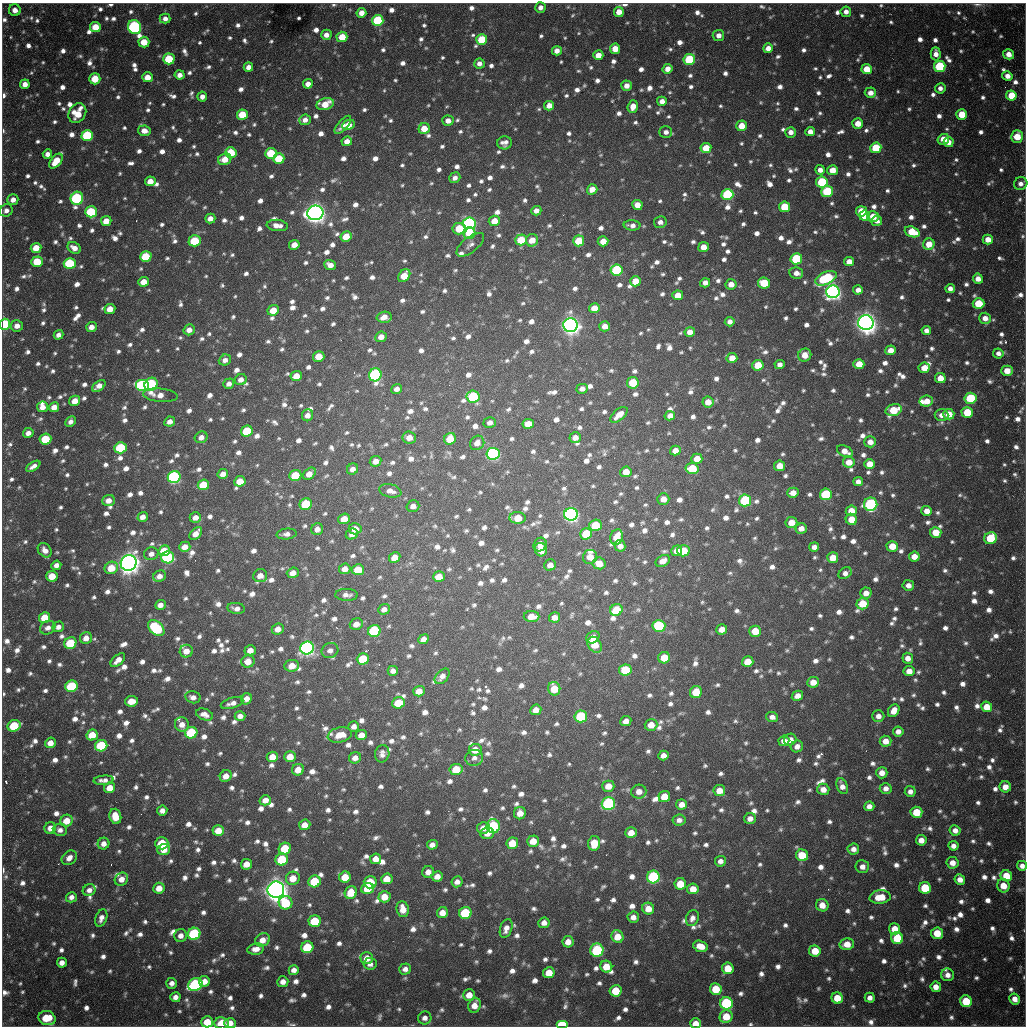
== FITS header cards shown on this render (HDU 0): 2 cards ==
NAXIS1  =                 1024 / length of data axis 1
NAXIS2  =                 1024 / length of data axis 2

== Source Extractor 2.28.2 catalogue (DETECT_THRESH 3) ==
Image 1024 x 1024 px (HDU 0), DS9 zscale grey, 1 PNG px = 1 image px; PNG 1028 x 1028 px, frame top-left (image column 1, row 1024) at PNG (2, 3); each listed source drawn as its Kron ellipse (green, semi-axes under 4 px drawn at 4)
Background 714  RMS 22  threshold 66.2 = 3 sigma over >= 5 px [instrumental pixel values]
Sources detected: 1776; of the 1776, the 500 brightest by FLUX_AUTO listed and drawn (1276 fainter detections omitted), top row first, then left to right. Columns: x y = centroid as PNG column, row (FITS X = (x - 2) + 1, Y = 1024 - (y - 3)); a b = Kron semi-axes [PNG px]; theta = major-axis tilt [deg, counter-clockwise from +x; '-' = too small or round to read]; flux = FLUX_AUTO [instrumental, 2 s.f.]
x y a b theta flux
540 7 5 5 - 9.4e+03
15 10 6 6 - 1.3e+04
619 12 5 5 - 1.6e+04
846 12 5 5 - 9.3e+03
361 13 5 4 - 1.5e+04
165 19 5 5 - 8.7e+03
378 21 5 5 - 1.3e+05
95 27 5 5 - 3.3e+04
134 27 7 6 - 3.4e+05
326 35 5 5 - 1.1e+04
718 35 5 5 - 1.1e+04
342 37 5 5 - 3.2e+04
482 40 5 5 - 6.1e+04
144 42 5 5 - 3.1e+04
768 48 5 5 - 1.2e+04
615 49 5 5 - 2.4e+04
557 51 5 4 - 1.1e+04
936 54 6 5 - 1.2e+04
1009 54 5 5 - 1.4e+04
598 55 5 5 - 2.0e+04
169 59 5 5 - 7.1e+04
689 60 6 5 - 1.0e+05
479 63 5 5 - 8.5e+03
248 67 5 5 - 1.0e+04
940 67 5 5 - 1.3e+05
667 69 5 5 - 1.3e+04
867 69 5 5 - 3.2e+04
180 75 5 4 - 9.6e+03
1007 76 5 4 - 1.1e+04
147 77 5 5 - 1.9e+04
95 79 5 5 - 3.8e+04
25 84 5 4 - 1.2e+04
308 84 5 4 - 1.2e+04
627 86 5 5 - 1.3e+04
940 88 5 5 - 8.6e+03
870 93 5 5 - 1.2e+04
1011 95 5 5 - 3.9e+04
202 96 5 5 - 9.2e+03
662 101 5 4 - 1.1e+04
325 104 9 5 17 2.8e+04
549 106 5 5 - 1.6e+04
633 106 6 5 - 1.6e+04
77 113 10 8 58 3.6e+04
962 114 5 5 - 4.0e+04
242 115 5 5 - 4.4e+04
305 120 6 5 - 8.5e+03
448 121 6 5 - 1.1e+04
858 123 5 5 - 1.9e+04
343 125 11 5 49 9.8e+03
348 125 6 5 - 2.1e+04
741 126 5 5 - 2.6e+04
424 129 5 5 - 2.4e+04
144 131 6 5 - 1.4e+04
666 132 6 6 - 8.1e+03
791 132 5 5 - 9.9e+03
810 132 5 4 - 1.2e+04
87 136 6 5 - 1.3e+05
1017 137 6 6 - 3.3e+04
943 139 6 5 - 2.0e+04
347 141 5 5 - 1.3e+04
949 142 5 5 - 1.3e+04
504 143 7 6 - 9.1e+03
706 148 5 5 - 3.6e+04
876 148 5 5 - 6.4e+04
231 152 6 5 - 5.7e+04
271 153 6 5 - 6.1e+04
47 154 5 4 - 8.7e+03
225 159 7 5 25 2.4e+04
279 159 5 5 - 5.3e+04
56 161 8 5 52 3.1e+04
820 170 5 5 - 9.5e+03
832 170 5 5 - 1.8e+04
455 178 6 5 - 8.1e+03
150 181 5 5 - 1.7e+04
822 182 6 5 - 9.2e+04
1021 184 7 6 - 9.2e+03
592 189 5 5 - 1.9e+04
827 191 6 5 - 1.1e+05
727 194 6 5 - 1.6e+05
77 198 7 6 - 2.1e+05
13 200 5 5 - 1.1e+04
637 205 5 5 - 1.6e+04
784 207 5 5 - 4.8e+04
6 210 7 6 - 8.2e+03
536 211 5 4 - 9.8e+03
861 211 5 5 - 2.8e+04
91 212 6 5 - 1.0e+05
315 213 8 7 - 1.4e+06
865 216 5 5 - 3.0e+04
873 216 6 5 - 2.3e+04
210 218 5 4 - 1.2e+04
106 221 5 5 - 2.3e+04
494 221 5 5 - 2.1e+04
877 221 5 5 - 9.1e+03
660 222 6 6 - 8.6e+03
469 223 6 6 - 3.9e+05
277 225 10 5 -6 1.3e+04
632 225 8 5 -3 8.6e+03
459 229 7 5 -7 5.4e+04
912 232 8 5 -20 4.3e+04
469 233 6 5 - 5.3e+04
346 237 5 5 - 2.7e+04
521 240 6 5 - 4.6e+04
532 240 6 6 - 2.2e+04
988 240 5 5 - 1.7e+04
195 241 6 5 - 6.0e+04
579 241 5 5 - 4.6e+04
603 241 5 5 - 2.1e+04
929 244 6 5 - 2.4e+04
294 245 5 5 - 1.4e+04
470 245 16 7 38 8.9e+03
703 247 5 5 - 1.7e+04
36 248 5 5 - 2.6e+04
74 248 7 5 -29 1.2e+04
146 257 6 5 - 6.8e+04
796 259 6 5 - 1.0e+05
37 262 5 5 - 5.2e+04
849 262 5 4 - 1.5e+04
70 264 6 5 - 1.2e+05
330 265 6 5 - 1.1e+04
617 270 6 5 - 1.4e+05
796 273 7 5 -11 1.1e+04
404 276 7 5 51 3.2e+04
826 278 11 6 24 1.5e+05
978 279 5 5 - 1.3e+04
635 281 5 5 - 2.5e+04
144 282 5 5 - 2.0e+04
705 283 5 4 - 9.2e+03
764 283 6 5 - 4.9e+04
731 284 5 5 - 1.5e+04
950 289 5 4 - 9.3e+03
858 290 5 4 - 1.0e+04
833 292 6 6 - 8.4e+05
678 295 5 5 - 2.3e+04
978 303 6 5 - 4.9e+04
594 308 5 5 - 1.9e+04
110 309 5 5 - 1.9e+04
273 310 6 5 - 2.7e+04
384 317 7 5 2 1.5e+04
985 318 6 5 - 1.4e+04
730 322 5 4 - 8.4e+03
866 323 8 7 - 1.5e+06
5 324 5 5 - 1.4e+05
570 325 7 7 - 1.1e+06
17 326 6 5 - 1.1e+04
605 326 5 5 - 1.2e+04
91 327 5 5 - 1.2e+04
189 330 6 5 - 1.2e+04
926 330 5 4 - 8.4e+03
690 332 5 5 - 1.4e+04
59 335 5 4 - 8.2e+03
381 337 6 5 - 1.4e+04
891 350 5 5 - 1.7e+04
998 353 5 5 - 8.7e+03
805 355 7 6 - 1.9e+04
319 356 6 5 - 2.5e+04
732 358 5 5 - 1.9e+04
225 360 6 5 - 8.9e+03
780 364 5 4 - 8.4e+03
859 364 5 5 - 3.1e+04
758 365 5 5 - 4.1e+04
924 368 5 5 - 2.2e+04
1007 371 5 5 - 2.1e+04
375 375 6 6 - 3.0e+05
296 376 6 5 - 1.9e+04
940 378 5 5 - 1.9e+04
241 380 6 5 - 1.0e+04
633 383 6 6 - 5.6e+04
151 384 7 6 - 2.2e+05
229 384 5 5 - 8.5e+03
142 385 7 6 - 2.0e+05
99 386 8 4 36 1.3e+04
397 389 5 5 - 8.3e+03
582 389 5 5 - 9.3e+03
160 395 17 6 -5 1.6e+04
473 397 6 6 - 1.2e+05
971 398 6 5 - 9.9e+04
75 401 5 5 - 1.5e+04
926 401 6 5 - 1.9e+04
708 402 5 5 - 1.8e+04
43 407 5 5 - 1.1e+04
54 407 5 5 - 1.6e+04
894 410 8 5 16 4.9e+04
967 412 6 5 - 4.6e+04
949 414 5 5 - 2.3e+04
307 415 6 5 - 9.9e+03
619 415 10 5 41 1.8e+04
941 415 7 6 - 1.0e+04
670 416 5 5 - 1.1e+04
71 422 5 4 - 8.1e+03
170 422 5 4 - 9.2e+03
490 423 6 5 - 8.7e+03
528 424 6 5 - 2.5e+04
247 431 6 5 - 7.3e+04
28 433 5 5 - 9.8e+03
201 437 6 5 - 1.1e+04
575 437 6 5 - 1.1e+04
409 438 7 6 - 1.5e+04
45 439 6 5 - 6.2e+04
450 439 6 5 - 3.5e+04
870 442 6 5 - 1.2e+04
477 443 8 6 46 1.3e+04
120 448 6 5 - 1.0e+05
675 451 5 5 - 1.6e+04
845 451 8 5 -26 1.5e+04
493 454 6 6 - 3.4e+05
697 459 5 5 - 2.2e+04
376 461 6 5 - 1.2e+04
849 462 6 5 - 2.0e+04
870 464 5 5 - 2.4e+04
33 466 8 4 31 8.5e+03
779 466 5 5 - 2.2e+04
692 468 6 5 - 5.2e+04
353 469 6 5 - 8.9e+03
626 472 5 5 - 2.3e+04
223 474 5 5 - 1.1e+04
309 474 7 5 40 1.6e+04
295 475 6 5 - 5.7e+04
174 477 6 6 - 3.3e+05
240 481 6 5 - 3.0e+04
858 482 5 4 - 8.6e+03
203 485 6 5 - 5.0e+04
390 491 11 6 -13 1.2e+04
793 493 6 5 - 1.4e+04
826 494 6 5 - 1.1e+05
663 499 6 5 - 1.5e+04
745 500 6 6 - 1.4e+05
109 501 6 5 - 1.3e+04
306 504 6 5 - 9.6e+04
871 504 6 6 - 2.5e+05
413 506 6 5 - 9.5e+03
851 511 5 5 - 2.1e+04
927 511 5 5 - 1.5e+04
571 514 7 6 - 5.8e+05
143 517 5 4 - 1.1e+04
195 518 6 5 - 1.1e+04
518 518 8 6 -5 3.2e+04
344 519 6 5 - 1.8e+04
851 519 6 5 - 2.6e+04
791 522 6 5 - 1.9e+04
595 525 6 5 - 5.3e+04
801 528 5 5 - 1.2e+04
317 529 6 5 - 9.9e+03
355 529 6 5 - 1.8e+04
936 532 5 5 - 3.2e+04
196 533 8 5 47 1.5e+04
287 534 10 5 5 8.7e+03
352 534 6 5 - 9.9e+03
586 534 6 5 - 6.9e+04
617 537 8 6 70 2.7e+04
991 538 6 6 - 6.8e+04
540 545 7 6 - 1.1e+04
620 546 6 5 - 1.0e+04
892 546 5 5 - 2.6e+04
185 547 5 5 - 1.6e+04
814 547 5 4 - 9.1e+03
45 550 8 6 -48 1.0e+04
541 550 7 6 - 1.8e+04
164 551 6 5 - 3.9e+04
677 551 5 5 - 1.5e+04
683 551 6 5 - 4.4e+04
151 554 7 6 - 8.7e+03
168 557 6 6 - 2.4e+05
395 557 6 5 - 2.0e+04
590 557 7 7 - 1.9e+04
914 557 5 5 - 1.7e+04
833 558 5 5 - 2.2e+04
663 561 8 5 30 1.3e+04
129 563 8 7 - 1.6e+06
599 563 6 6 - 2.2e+04
56 565 5 4 - 8.6e+03
550 565 6 5 - 1.2e+04
111 568 7 6 - 3.1e+04
345 569 6 5 - 1.4e+04
358 570 6 5 - 3.8e+04
293 573 6 5 - 1.3e+04
845 573 7 5 33 8.2e+03
52 576 5 5 - 2.9e+04
160 576 6 5 - 9.0e+03
260 576 7 6 - 1.3e+04
439 577 6 5 - 2.2e+04
908 585 6 5 - 9.3e+03
866 593 6 5 - 1.3e+04
346 595 11 6 -2 8.5e+03
862 604 6 5 - 3.9e+04
160 605 5 4 - 1.0e+04
236 608 9 5 -8 8.9e+03
384 609 6 5 - 9.0e+03
616 610 6 5 - 6.0e+04
532 616 8 5 1 2.2e+04
45 617 6 5 - 2.9e+04
555 617 5 5 - 1.3e+04
356 624 7 5 19 1.3e+04
659 626 6 6 - 1.3e+05
58 627 6 5 - 8.3e+03
48 628 8 6 28 8.4e+03
156 628 9 6 -42 1.3e+05
278 629 6 5 - 1.4e+04
722 629 5 5 - 1.5e+04
374 631 6 6 - 1.4e+05
755 631 6 5 - 3.3e+04
593 637 7 5 39 1.3e+04
86 638 6 6 - 1.4e+04
423 639 5 4 - 1.0e+04
70 643 6 5 - 6.7e+04
595 645 8 6 -57 3.3e+04
307 648 7 6 - 6.1e+05
250 650 5 5 - 1.2e+04
330 650 8 7 - 8.7e+03
186 651 6 6 - 1.5e+04
664 658 6 5 - 3.0e+04
908 658 5 5 - 1.1e+04
363 659 6 5 - 6.7e+04
118 660 9 5 43 1.2e+04
248 661 6 6 - 1.8e+04
748 662 6 5 - 3.3e+04
292 666 7 5 8 2.1e+04
625 670 6 6 - 7.5e+04
393 671 5 5 - 8.5e+03
909 671 5 5 - 1.6e+04
442 676 9 6 48 9.7e+03
813 682 6 5 - 1.9e+04
71 686 6 5 - 1.2e+05
554 689 7 6 - 3.2e+04
419 691 6 5 - 1.8e+04
696 692 6 6 - 4.2e+04
797 696 6 5 - 1.1e+04
193 697 8 6 -13 8.7e+03
246 699 6 5 - 1.2e+04
131 701 6 5 - 2.2e+04
232 703 11 5 16 9.4e+03
398 703 6 5 - 4.2e+04
987 707 5 5 - 2.8e+04
536 710 6 5 - 1.5e+04
894 711 7 5 57 1.7e+04
205 714 9 5 -20 1.1e+04
240 716 5 5 - 8.6e+03
581 716 6 6 - 9.9e+04
878 716 6 5 - 1.0e+04
772 717 6 5 - 8.7e+03
626 721 5 5 - 1.2e+04
182 724 7 7 - 1.2e+04
651 725 6 6 - 1.8e+04
14 726 7 5 25 7.1e+04
354 726 5 5 - 8.2e+03
898 731 5 5 - 9.0e+03
191 733 6 6 - 1.1e+05
92 735 6 5 - 3.1e+04
340 735 12 7 13 2.3e+04
361 735 6 5 - 1.7e+04
790 740 6 6 - 1.3e+04
784 741 5 5 - 1.3e+04
886 741 6 5 - 1.6e+04
50 743 5 5 - 1.5e+04
101 746 6 5 - 9.6e+04
797 746 6 5 - 9.6e+03
475 750 6 6 - 2.4e+04
382 754 9 7 78 8.2e+03
663 755 5 5 - 1.1e+04
272 757 5 5 - 2.0e+04
290 757 6 5 - 2.1e+04
355 758 6 5 - 1.1e+04
474 758 9 8 - 8.6e+03
456 769 6 5 - 4.2e+04
298 770 6 5 - 1.8e+04
882 773 5 5 - 1.4e+04
226 776 6 5 - 1.5e+04
104 780 10 4 5 8.7e+03
608 786 6 5 - 2.0e+04
842 786 8 5 -67 1.0e+04
1005 787 5 5 - 1.6e+04
110 788 5 5 - 2.2e+04
886 788 6 5 - 8.9e+03
823 789 6 5 - 1.3e+04
719 790 6 5 - 2.0e+04
639 791 7 7 - 1.3e+04
910 791 5 5 - 8.1e+03
664 796 6 5 - 2.8e+04
265 800 6 5 - 1.3e+04
608 804 7 6 - 2.8e+05
682 804 5 5 - 1.3e+04
869 806 5 5 - 1.0e+04
162 810 5 5 - 9.4e+03
916 812 6 5 - 4.2e+04
520 813 6 6 - 1.6e+04
115 816 8 6 -75 2.6e+04
750 819 6 5 - 1.0e+04
679 820 6 5 - 8.2e+03
67 821 6 6 - 2.4e+04
305 825 6 5 - 1.6e+04
493 826 7 6 - 1.7e+05
50 828 6 5 - 1.3e+04
483 828 6 5 - 1.3e+04
60 830 7 6 - 8.1e+03
955 830 5 5 - 9.8e+03
218 831 6 5 - 2.2e+04
487 833 7 5 8 1.2e+04
631 833 6 5 - 2.0e+04
921 840 5 5 - 1.3e+04
533 841 6 5 - 2.2e+04
162 843 6 6 - 5.6e+04
512 843 6 6 - 3.1e+04
594 843 7 6 - 3.1e+04
104 844 6 5 - 1.2e+04
432 845 5 5 - 9.7e+03
953 846 5 5 - 9.3e+03
164 849 6 5 - 1.8e+04
285 849 6 6 - 5.7e+04
853 849 5 5 - 9.4e+03
802 855 6 5 - 4.1e+04
69 858 8 6 42 1.2e+04
376 859 5 5 - 1.3e+04
282 860 6 6 - 8.3e+04
720 861 5 5 - 8.2e+03
952 863 6 6 - 1.5e+04
246 864 6 5 - 1.7e+04
1022 866 5 5 - 8.5e+03
862 867 7 6 - 1.0e+04
428 872 6 6 - 1.2e+04
437 876 5 5 - 1.3e+04
1006 876 6 5 - 3.7e+04
345 877 6 5 - 2.9e+04
653 877 6 6 - 2.0e+05
293 878 7 6 - 2.4e+04
121 879 7 6 - 1.4e+04
387 879 6 5 - 2.3e+04
960 880 5 5 - 1.2e+04
315 881 6 6 - 6.8e+04
370 882 6 6 - 6.8e+04
457 882 5 5 - 9.9e+03
680 884 6 6 - 3.3e+04
1003 886 7 6 - 2.3e+04
159 888 6 5 - 1.8e+04
925 888 6 6 - 6.0e+04
367 889 6 5 - 3.3e+04
693 889 6 5 - 1.9e+04
89 890 6 5 - 9.2e+03
276 890 8 8 - 1.9e+06
351 893 6 6 - 3.7e+04
71 897 5 5 - 8.7e+03
384 897 6 6 - 2.2e+04
880 897 10 6 6 3.3e+04
286 903 7 6 - 7.1e+04
822 905 6 6 - 1.8e+04
648 908 6 5 - 2.0e+04
403 909 8 6 -77 1.8e+04
442 913 5 5 - 1.6e+04
465 913 6 6 - 1.1e+05
633 917 6 5 - 9.5e+03
101 918 9 5 69 9.5e+03
692 918 8 6 68 8.6e+03
315 921 6 5 - 6.4e+04
544 923 5 5 - 1.1e+04
506 928 10 6 71 1.2e+04
895 929 5 5 - 2.1e+04
937 933 6 6 - 3.1e+04
194 934 6 6 - 1.6e+05
181 936 6 6 - 9.5e+03
617 937 6 6 - 2.7e+04
897 938 6 6 - 6.2e+04
263 940 8 6 29 1.6e+04
568 942 6 5 - 1.5e+04
847 944 7 5 12 2.0e+04
700 946 7 5 -17 2.1e+04
307 947 6 6 - 7.8e+04
256 949 8 5 11 1.3e+04
597 950 6 6 - 1.5e+05
815 951 6 5 - 3.0e+04
367 958 6 6 - 1.8e+04
62 963 5 5 - 1.1e+04
370 964 6 6 - 8.3e+03
606 967 6 5 - 2.8e+04
728 968 6 5 - 2.9e+04
405 969 6 5 - 9.1e+03
294 970 5 5 - 9.6e+03
549 973 6 5 - 2.7e+04
948 975 6 6 - 9.5e+03
204 981 5 5 - 1.3e+04
283 982 5 5 - 1.0e+04
172 983 5 5 - 8.8e+03
195 985 7 6 - 2.5e+05
936 987 5 5 - 1.4e+04
716 989 6 6 - 4.7e+04
616 991 6 5 - 4.6e+04
469 995 6 6 - 1.9e+04
175 997 5 5 - 9.5e+03
837 998 6 5 - 3.3e+04
870 998 5 5 - 9.2e+03
1015 999 5 5 - 1.3e+04
966 1001 6 5 - 4.9e+04
726 1003 6 6 - 1.9e+05
474 1005 7 6 - 1.7e+04
726 1016 7 6 - 3.3e+04
47 1018 9 7 -16 4.6e+04
425 1018 6 6 - 9.0e+03
207 1022 6 5 - 3.4e+04
222 1023 7 6 - 3.2e+04
230 1023 6 5 - 1.4e+04
696 1023 5 5 - 2.0e+04
562 1024 6 4 0 5.8e+04
At the frame edge (FLAGS 8, measured only in part): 6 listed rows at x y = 5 324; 1022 866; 207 1022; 222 1023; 696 1023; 562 1024
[1276 fainter detections neither listed nor drawn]

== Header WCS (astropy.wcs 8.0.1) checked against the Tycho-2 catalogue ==
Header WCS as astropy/WCSLIB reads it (CRVAL/CRPIX/CD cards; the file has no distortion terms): RA---TAN/DEC--TAN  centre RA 19:04:13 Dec -20:34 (286.05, -20.56 deg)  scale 1.18 arcsec/px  FOV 20.1' x 20.1'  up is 0 deg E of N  parity flipped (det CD > 0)
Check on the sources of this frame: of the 60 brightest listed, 16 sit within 1.7 arcsec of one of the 21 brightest Tycho-2 stars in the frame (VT <= 11.99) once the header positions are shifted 0.31 arcsec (0.01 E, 0.31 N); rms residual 0.56 arcsec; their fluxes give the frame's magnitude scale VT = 25.16 - 2.5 log10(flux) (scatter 0.25 mag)
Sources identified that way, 16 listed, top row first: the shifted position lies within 1.7 arcsec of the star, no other Tycho-2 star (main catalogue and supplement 1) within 3.4 arcsec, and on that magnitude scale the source's flux lands within +1.5 / -3 mag of the star's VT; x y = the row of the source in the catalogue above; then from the Tycho-2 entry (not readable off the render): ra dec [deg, ICRS J2000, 3 dp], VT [Tycho-2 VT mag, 2 dp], TYC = Tycho-2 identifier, HIP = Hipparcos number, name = IAU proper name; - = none
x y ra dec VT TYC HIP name
134 27 285.922 -20.401 11.84 6290-1553-1 - -
87 136 285.906 -20.437 11.70 6290-1190-1 - -
77 198 285.902 -20.457 11.63 6290-1914-1 - -
469 223 286.039 -20.466 11.64 6291-2563-1 - -
833 292 286.166 -20.490 11.06 6291-1861-1 - -
866 323 286.177 -20.500 9.72 6291-280-1 - -
570 325 286.074 -20.500 10.56 6291-2482-1 - -
375 375 286.006 -20.516 11.38 6291-2555-1 - -
174 477 285.935 -20.549 11.40 6290-1670-1 - -
571 514 286.074 -20.562 10.72 6291-940-1 - -
129 563 285.919 -20.577 9.38 6290-1734-1 - -
307 648 285.981 -20.605 11.19 6290-1602-1 - -
608 804 286.086 -20.657 11.94 6295-2470-1 - -
653 877 286.102 -20.681 11.90 6295-452-1 - -
276 890 285.970 -20.684 9.47 6294-85-1 - -
597 950 286.082 -20.705 11.99 6295-205-1 - -